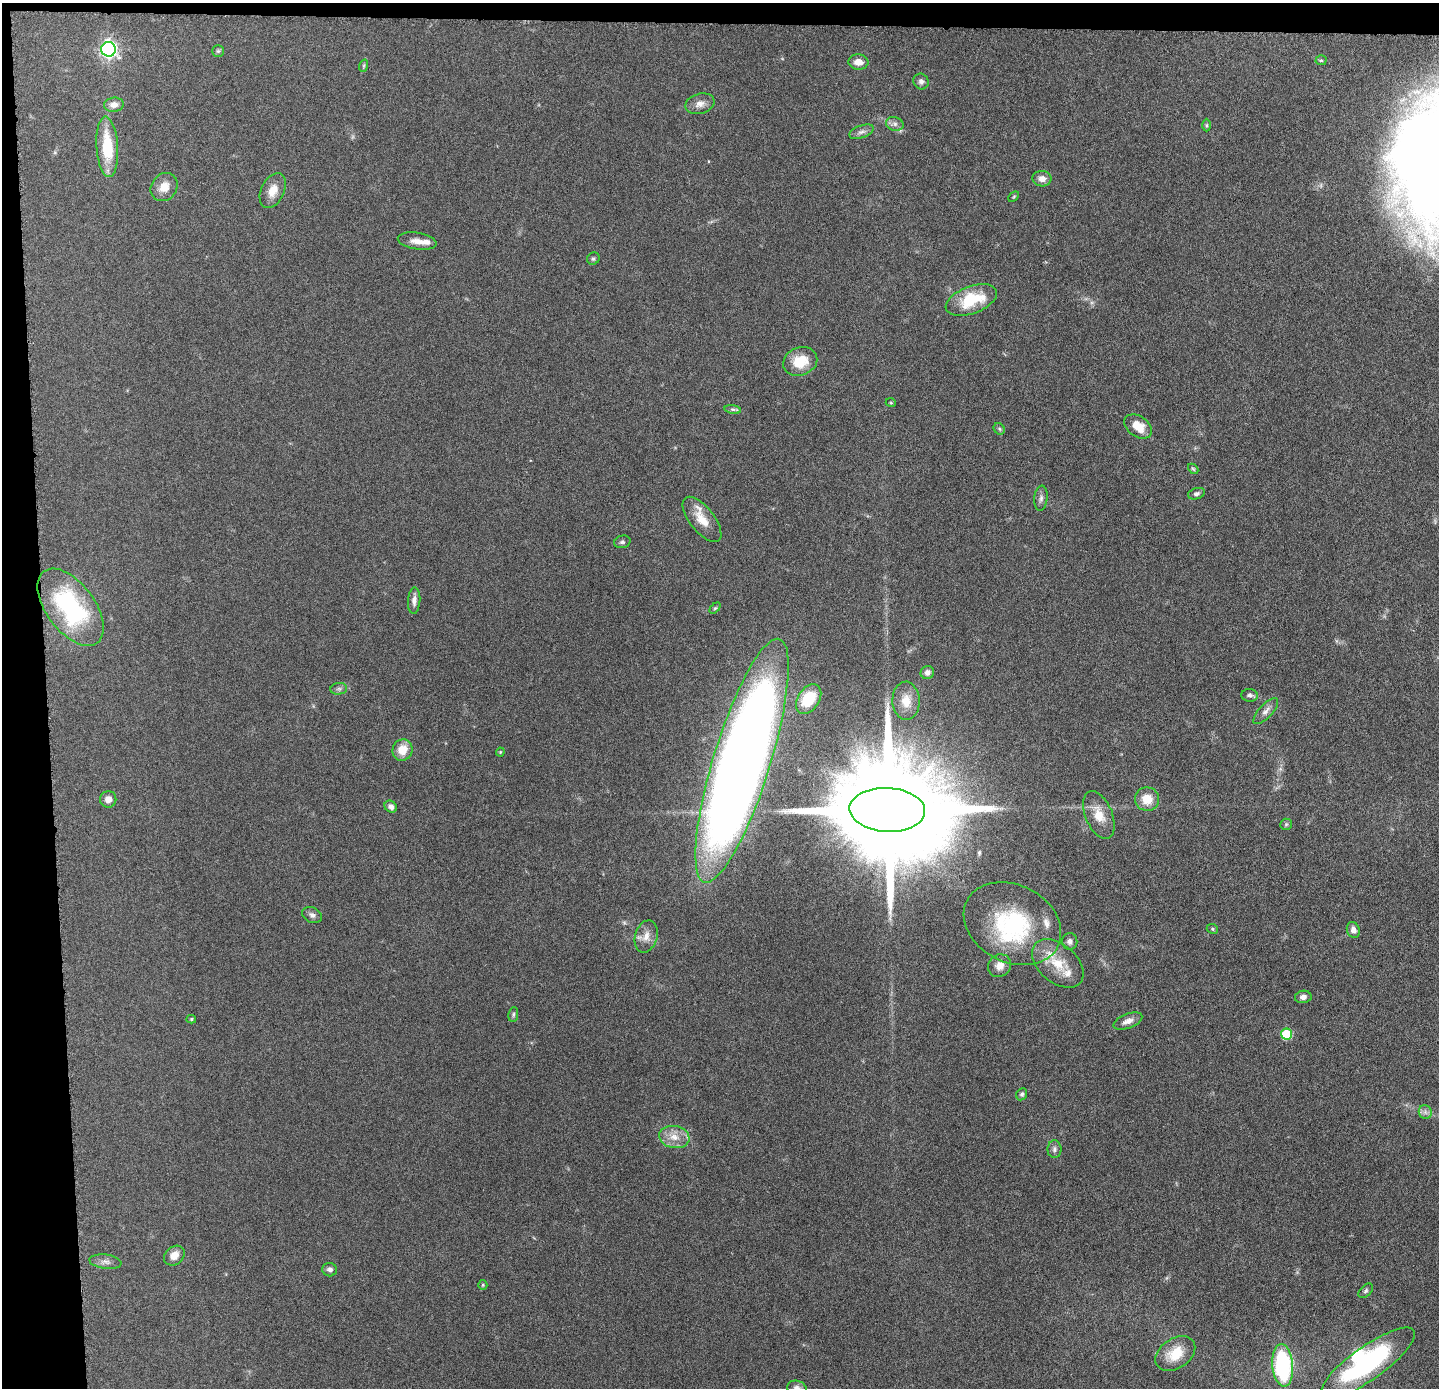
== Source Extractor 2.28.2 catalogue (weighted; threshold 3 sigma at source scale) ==
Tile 1 of 3 x 3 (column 1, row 1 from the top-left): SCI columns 1-1437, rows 2836-4221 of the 4313 x 4285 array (HDU 1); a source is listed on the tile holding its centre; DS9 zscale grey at full resolution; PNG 1441 x 1390 px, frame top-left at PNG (2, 3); each listed source drawn as its Kron ellipse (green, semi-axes under 4 px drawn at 4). Shown black and unused: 5% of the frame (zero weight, under 4 of 8 exposures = <1% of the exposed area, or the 3 px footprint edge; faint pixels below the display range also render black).
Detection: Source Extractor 2.28.2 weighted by HDU 2 'WHT'; one run over the whole footprint, this tile lists its part. Background 0.132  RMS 0.0055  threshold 0.0224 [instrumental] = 3 sigma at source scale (4.09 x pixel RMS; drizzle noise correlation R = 1.36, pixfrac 0.8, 0.05/0.05 arcsec/px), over >= 5 px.
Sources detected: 80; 1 too faint to see at this stretch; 1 inside a brighter object's white glare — neither listed nor drawn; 5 inside a brighter listed object's ellipse — not listed separately; the other 73 listed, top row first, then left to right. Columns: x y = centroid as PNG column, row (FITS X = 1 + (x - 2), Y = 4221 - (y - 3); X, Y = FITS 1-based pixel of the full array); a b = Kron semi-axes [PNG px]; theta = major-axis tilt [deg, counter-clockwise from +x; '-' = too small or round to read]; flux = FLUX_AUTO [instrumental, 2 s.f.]
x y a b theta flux
109 49 7 7 - 170
218 51 6 6 - 0.82
1321 60 5 5 - 0.73
858 62 10 7 -4 4.4
363 66 6 4 71 0.76
921 81 8 7 - 1.9
700 104 15 10 16 3.8
114 105 10 7 6 3.7
895 124 9 6 -15 2.1
1207 125 6 4 -90 0.74
861 132 13 6 20 2.1
107 147 30 10 -86 21
1042 179 9 8 - 3.5
164 187 15 12 51 6.2
273 190 18 11 64 6.5
1014 197 6 4 45 0.6
417 241 19 8 -9 4.7
593 259 6 6 - 1.1
971 300 27 13 21 23
800 361 17 14 21 13
891 403 5 3 - 0.51
733 409 8 4 -8 1.1
1138 426 15 10 -34 8.9
999 429 6 5 - 0.88
1193 469 6 4 -43 0.72
1196 494 9 5 17 1.3
1041 498 12 6 84 2
702 519 27 12 -52 9.1
622 542 8 6 14 1.2
414 601 13 6 87 2.6
70 607 45 24 -53 69
715 608 6 4 44 0.72
927 672 7 6 - 2.3
339 689 8 6 7 1.3
1250 695 8 6 -5 1.8
809 699 16 10 57 17
906 701 19 13 -88 7.1
1266 711 16 6 47 2.9
402 750 11 10 - 8.8
500 752 4 4 - 0.51
742 761 127 28 73 970
108 799 8 8 - 3.2
1147 799 12 11 - 8.3
391 807 7 5 -40 2.5
887 810 38 22 -3 24000
1099 815 25 13 -68 8.9
1286 824 6 5 - 0.82
312 915 10 7 -25 1.9
1012 924 51 38 -27 61
1212 929 6 4 -23 0.74
1353 930 8 6 -68 2.8
646 936 16 11 75 5
1070 941 8 7 - 2.3
1058 963 30 19 -41 16
1000 966 12 11 - 4.6
1303 997 8 6 10 2.4
513 1014 8 5 83 0.95
191 1019 5 4 - 0.68
1128 1021 15 7 21 3.4
1286 1034 5 5 - 28
1022 1094 6 5 - 1
1425 1112 7 6 - 1.8
674 1137 15 11 -10 6.6
1054 1149 9 7 89 1.6
174 1256 11 9 40 5.1
105 1262 16 7 -7 2.6
330 1270 7 6 - 1.6
483 1285 5 4 - 0.6
1366 1291 8 5 46 1.2
1175 1353 22 15 34 14
1368 1363 56 16 35 76
1283 1365 21 10 -85 64
797 1388 10 7 -10 2.2
Isophote crosses this tile's border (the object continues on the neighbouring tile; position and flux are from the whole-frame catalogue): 1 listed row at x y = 797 1388